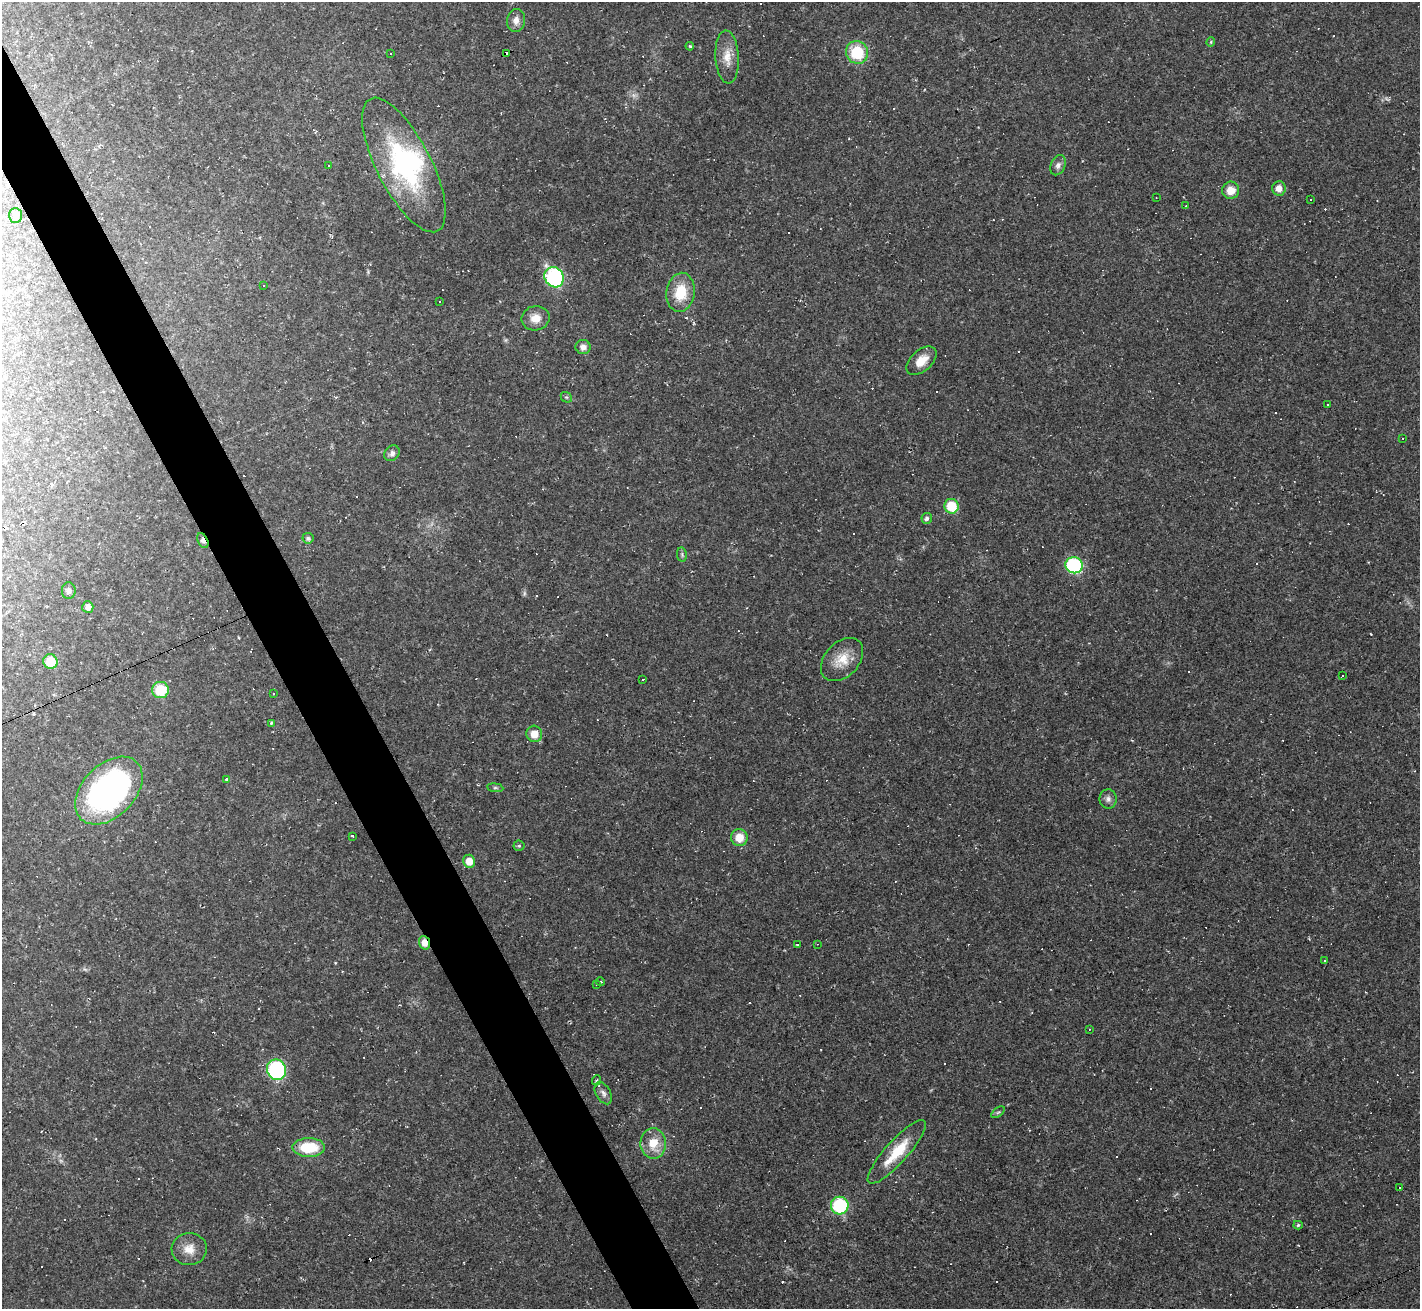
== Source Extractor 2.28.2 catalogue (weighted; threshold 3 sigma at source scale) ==
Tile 11 of 4 x 4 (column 3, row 3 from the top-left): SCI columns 2839-4256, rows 1592-2898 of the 5675 x 5664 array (HDU 1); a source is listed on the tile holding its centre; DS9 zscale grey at full resolution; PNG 1422 x 1311 px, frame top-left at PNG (2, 2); each listed source drawn as its Kron ellipse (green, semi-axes under 4 px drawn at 4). Shown black and unused: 4% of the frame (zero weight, under 2 of 3 exposures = <1% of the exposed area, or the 3 px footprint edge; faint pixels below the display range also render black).
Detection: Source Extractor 2.28.2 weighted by HDU 2 'WHT'; one run over the whole footprint, this tile lists its part. Background 0.0411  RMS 0.0068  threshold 0.0304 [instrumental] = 3 sigma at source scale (4.5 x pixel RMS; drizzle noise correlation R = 1.50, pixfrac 1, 0.05/0.05 arcsec/px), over >= 5 px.
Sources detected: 139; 1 too faint to see at this stretch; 1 inside a brighter object's white glare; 67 cosmic-ray / hot-pixel residue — neither listed nor drawn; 1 inside a brighter listed object's ellipse — not listed separately; the other 69 listed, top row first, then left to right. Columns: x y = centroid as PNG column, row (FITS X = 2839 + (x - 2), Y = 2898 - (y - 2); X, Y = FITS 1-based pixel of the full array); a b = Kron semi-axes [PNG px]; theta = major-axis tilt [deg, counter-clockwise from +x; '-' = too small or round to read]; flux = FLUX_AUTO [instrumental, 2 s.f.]
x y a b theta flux
516 21 12 9 80 4.4
1211 42 4 4 - 0.68
690 46 4 3 - 0.75
857 52 11 11 - 29
507 53 4 3 - 60
390 54 2 2 - 0.52
727 57 26 11 -86 11
404 165 74 27 -63 100
1058 165 10 7 64 2.8
328 166 2 2 - 0.65
1279 188 7 7 - 5.4
1231 190 9 8 - 9.1
1156 197 3 2 - 0.39
1311 199 3 2 - 0.99
1186 206 3 2 - 0.48
15 215 7 6 - 2.7
554 277 10 9 - 83
263 286 3 3 - 3.7
680 292 19 14 81 20
440 301 3 2 - 0.97
535 318 14 12 11 7.5
583 347 7 7 - 3.8
921 361 18 10 42 9.8
566 397 6 4 -42 1.2
1327 404 3 3 - 2.2
1403 438 2 2 - 0.43
392 453 8 7 - 2.6
951 506 7 7 - 22
927 518 5 5 - 2
308 538 5 5 - 1.8
203 541 8 5 -63 2.4
682 555 7 5 -80 1.1
1074 565 8 8 - 68
69 591 8 7 - 2.2
88 607 6 5 - 3.5
842 660 25 17 47 14
50 662 7 7 - 16
1342 676 3 3 - 5.1
643 679 2 2 - 0.62
160 690 8 8 - 23
274 693 3 3 - 2.8
271 723 3 2 - 0.83
534 734 8 8 - 8.3
226 779 3 3 - 1.7
495 788 8 4 -8 1.1
109 791 40 26 46 190
1108 799 9 8 - 3.1
352 836 3 2 - 0.73
739 837 8 8 - 11
519 846 5 5 - 1
469 861 6 6 - 8.6
424 943 7 5 -70 6.6
798 944 3 3 - 21
817 944 4 3 - 0.48
1324 960 3 3 - 6.4
601 982 4 3 - 0.73
596 984 3 2 - 0.38
1089 1029 2 2 - 0.5
277 1070 10 9 - 68
597 1080 5 3 - 0.66
603 1093 12 7 -60 3
998 1112 7 4 36 1.1
653 1143 15 12 -87 13
309 1147 16 9 0 24
897 1152 41 11 48 23
1399 1187 3 3 - 5.7
840 1206 9 9 - 47
1298 1225 5 4 - 1.2
189 1249 17 16 - 10
Overlapping masked pixels (flux is a lower limit): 3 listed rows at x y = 507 53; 203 541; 424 943